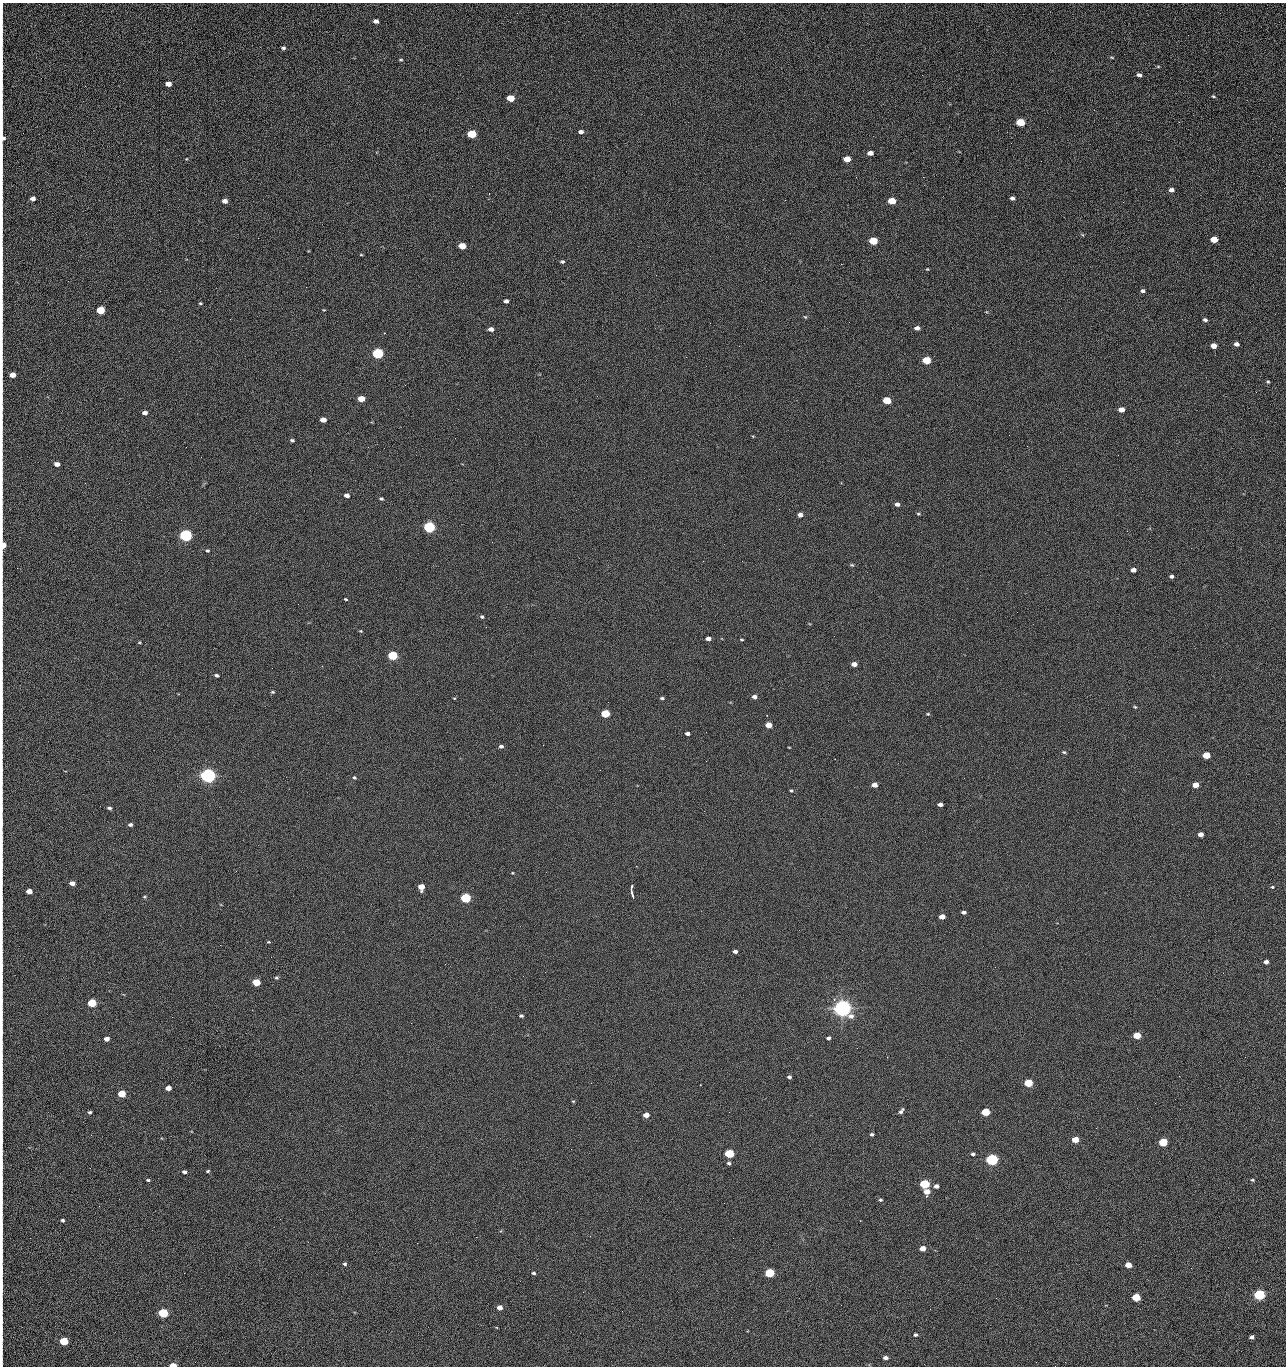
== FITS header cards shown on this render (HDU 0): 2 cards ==
NAXIS1  =                 1284 /fastest changing axis
NAXIS2  =                 1364 /next to fastest changing axis

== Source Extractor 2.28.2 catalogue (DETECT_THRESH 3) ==
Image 1284 x 1364 px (HDU 0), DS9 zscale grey, 1 PNG px = 1 image px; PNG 1288 x 1368 px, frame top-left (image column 1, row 1364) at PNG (2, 3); no overlay
Background 121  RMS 14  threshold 43.1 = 3 sigma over >= 5 px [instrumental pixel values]
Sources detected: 215; all 215 listed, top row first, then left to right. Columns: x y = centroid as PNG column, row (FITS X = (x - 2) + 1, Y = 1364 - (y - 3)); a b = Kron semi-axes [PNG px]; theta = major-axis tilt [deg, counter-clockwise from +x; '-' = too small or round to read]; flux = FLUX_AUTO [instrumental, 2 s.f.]
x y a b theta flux
376 21 5 4 - 4.7e+03
2 31 23 2 90 4.4e+03
1188 35 2 2 - 1.1e+03
283 48 5 4 - 1.8e+03
1112 57 7 3 -9 1.1e+03
401 60 5 3 - 1.1e+03
2 65 19 2 -89 3.6e+03
1158 67 5 3 - 9.7e+02
1139 75 4 4 - 2.9e+03
168 84 5 4 - 8.5e+03
1213 96 5 3 - 1.1e+03
511 98 5 4 - 2.4e+04
2 120 36 2 90 5.9e+03
1020 122 6 4 -9 4.4e+04
1179 122 3 2 - 1.4e+03
581 132 5 4 - 3.4e+03
472 134 5 4 - 5.4e+04
3 137 14 4 -83 3.8e+03
870 153 5 4 - 6.5e+03
847 159 5 4 - 1.6e+04
1041 161 2 2 - 1.7e+03
2 173 16 2 90 2.6e+03
856 177 2 2 - 2.4e+03
923 177 2 2 - 1.8e+04
1171 190 5 4 - 3.7e+03
1012 198 4 4 - 2.7e+03
33 199 4 4 - 4.9e+03
785 200 2 2 - 5.6e+02
225 201 5 4 - 6.1e+03
892 201 5 4 - 2.8e+04
1123 202 3 2 - 9.0e+02
2 223 21 2 90 3.6e+03
1214 239 5 4 - 2.4e+04
873 241 5 4 - 4.2e+04
462 246 5 4 - 2.0e+04
2 249 9 2 90 1.6e+03
361 255 5 3 - 8.4e+02
562 262 5 4 - 1.7e+03
841 264 2 2 - 2.6e+04
2 269 15 2 90 2.5e+03
927 269 4 3 - 8.4e+02
306 287 2 2 - 6.8e+02
1143 291 5 4 - 2.7e+03
506 301 4 4 - 3.1e+03
200 303 4 3 - 1.0e+03
2 308 25 2 90 4.1e+03
100 310 5 4 - 5.2e+04
324 310 4 3 - 7.2e+02
805 317 4 4 - 1.0e+03
1205 320 4 3 - 2.2e+03
849 322 2 2 - 6.9e+02
710 323 2 2 - 3.3e+03
917 328 5 4 - 4.0e+03
491 329 5 4 - 5.1e+03
384 333 3 2 - 6.3e+02
1237 344 4 4 - 4.4e+03
739 346 2 2 - 5.2e+02
1213 346 5 4 - 1.0e+04
378 353 5 5 - 1.6e+05
926 360 5 4 - 4.0e+04
12 375 5 4 - 1.1e+04
1268 382 5 4 - 1.3e+03
1256 392 3 2 - 1.1e+03
2 398 13 2 90 2.5e+03
361 399 5 4 - 2.0e+04
887 400 5 4 - 3.3e+04
1121 410 5 4 - 9.9e+03
145 413 4 4 - 4.7e+03
323 420 5 4 - 9.4e+03
1009 435 2 2 - 3.2e+03
292 440 4 3 - 1.6e+03
1027 446 2 2 - 5.8e+02
186 447 2 2 - 3.0e+03
57 464 5 4 - 5.9e+03
85 483 2 2 - 9.1e+02
347 495 5 4 - 5.0e+03
381 499 4 3 - 1.5e+03
897 504 5 4 - 3.5e+03
779 509 2 2 - 4.8e+02
918 514 5 3 - 1.1e+03
800 515 4 4 - 5.1e+03
429 527 5 5 - 2.0e+05
186 535 5 5 - 3.2e+05
492 542 2 2 - 2.7e+03
3 545 6 3 86 1.6e+04
207 551 4 4 - 1.3e+03
742 561 3 2 - 7.5e+02
852 565 6 4 -24 1.2e+03
1133 570 5 4 - 5.1e+03
1171 576 5 4 - 2.1e+03
346 599 4 3 - 9.9e+02
2 602 18 2 90 3.2e+03
482 617 5 4 - 1.6e+03
361 631 4 4 - 1.0e+03
708 638 5 4 - 4.9e+03
742 640 5 2 - 9.5e+02
139 642 5 3 - 8.9e+02
392 656 5 4 - 9.1e+04
854 664 5 4 - 7.4e+03
216 675 4 3 - 2.0e+03
272 692 4 3 - 1.2e+03
754 697 5 4 - 3.8e+03
454 698 4 2 - 7.2e+02
662 698 4 3 - 1.4e+03
2 700 15 2 90 2.3e+03
1135 707 5 3 - 1.0e+03
605 714 5 4 - 5.4e+04
928 714 5 4 - 9.6e+02
769 725 5 4 - 1.5e+04
706 732 2 2 - 6.2e+02
687 734 4 3 - 3.4e+03
543 745 2 2 - 3.2e+03
501 746 5 4 - 2.5e+03
789 747 3 2 - 6.6e+02
1064 752 5 4 - 1.2e+03
1206 755 5 4 - 2.7e+04
706 761 2 2 - 2.0e+03
208 776 6 5 - 7.0e+05
354 777 5 4 - 1.4e+03
874 785 5 4 - 6.1e+03
1196 785 5 4 - 1.3e+04
791 790 4 4 - 1.3e+03
940 804 5 4 - 3.9e+03
109 808 5 3 - 2.1e+03
2 823 10 2 90 1.4e+03
130 825 5 4 - 2.3e+03
1201 834 4 4 - 6.1e+03
512 873 3 3 - 7.7e+02
72 883 5 4 - 5.8e+03
421 887 5 5 - 1.3e+04
631 887 5 3 - 2.0e+03
1272 887 4 4 - 1.1e+03
29 891 5 4 - 9.8e+03
632 893 11 3 -72 3.3e+03
144 897 4 4 - 1.1e+03
466 898 5 4 - 1.3e+05
964 912 4 3 - 2.6e+03
942 917 5 4 - 9.3e+03
2 928 9 2 90 1.6e+03
268 942 3 3 - 1.5e+03
735 951 5 4 - 3.6e+03
1266 962 4 4 - 4.4e+03
2 967 13 2 90 2.1e+03
523 976 2 2 - 2.1e+03
276 977 5 5 - 1.4e+03
256 982 5 4 - 3.3e+04
92 1003 5 4 - 5.4e+04
842 1008 6 5 - 1.0e+06
521 1016 4 3 - 1.9e+03
411 1023 2 2 - 5.3e+03
2 1032 7 2 -90 1.2e+03
1137 1036 5 4 - 3.0e+04
828 1038 4 3 - 2.2e+03
107 1039 5 4 - 6.3e+03
857 1048 3 2 - 1.4e+03
1245 1057 2 2 - 2.0e+03
1179 1076 2 2 - 2.6e+03
789 1077 4 4 - 2.1e+03
1028 1083 5 4 - 4.8e+04
700 1085 2 2 - 6.5e+02
168 1088 5 4 - 7.4e+03
121 1094 5 4 - 3.2e+04
573 1101 5 3 - 9.4e+02
1155 1103 2 2 - 9.6e+02
901 1111 7 4 52 2.6e+03
90 1112 4 3 - 1.8e+03
729 1112 2 2 - 9.1e+02
986 1112 5 4 - 4.4e+04
646 1115 5 4 - 8.9e+03
1096 1128 2 2 - 4.4e+02
872 1134 4 3 - 1.9e+03
91 1135 2 2 - 2.6e+03
1075 1140 5 4 - 1.7e+04
1163 1142 5 4 - 5.8e+04
571 1149 2 2 - 9.6e+02
729 1154 5 4 - 7.9e+04
973 1154 4 3 - 2.1e+03
992 1160 5 5 - 2.8e+05
729 1163 4 4 - 1.6e+03
2 1165 14 2 90 2.5e+03
208 1171 5 3 - 1.3e+03
184 1172 5 4 - 2.7e+03
148 1180 4 3 - 1.3e+03
1252 1180 4 3 - 1.1e+03
925 1184 5 4 - 8.5e+04
936 1186 5 4 - 3.6e+03
927 1192 5 5 - 1.0e+04
880 1200 5 4 - 1.4e+03
280 1219 2 2 - 2.2e+03
62 1220 4 3 - 2.1e+03
2 1231 14 2 90 2.2e+03
476 1237 2 2 - 7.2e+03
308 1242 3 2 - 1.9e+03
417 1243 2 2 - 5.4e+03
923 1248 5 4 - 9.1e+03
2 1258 12 2 90 2.0e+03
345 1264 5 4 - 1.5e+03
1128 1265 5 4 - 1.4e+04
533 1273 4 3 - 1.6e+03
769 1273 5 4 - 8.1e+04
2 1288 15 2 90 2.5e+03
583 1292 2 2 - 5.5e+02
1259 1295 5 4 - 1.9e+05
1136 1297 5 4 - 4.6e+04
996 1298 2 2 - 2.7e+03
500 1307 4 4 - 7.7e+03
622 1311 2 2 - 7.6e+02
163 1313 5 4 - 1.0e+05
2 1320 15 2 90 2.5e+03
915 1335 4 4 - 2.0e+03
1252 1337 4 4 - 3.3e+03
64 1341 5 4 - 5.4e+04
885 1358 5 4 - 3.7e+03
173 1365 5 3 - 1.4e+04
1055 1366 2 2 - 1.9e+03
At the frame edge (FLAGS 8, measured only in part): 25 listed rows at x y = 2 31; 2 65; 2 120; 3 137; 2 173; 2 223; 2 249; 2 269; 2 308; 12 375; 2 398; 3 545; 2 602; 2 700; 2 823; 2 928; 2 967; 2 1032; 2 1165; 2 1231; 2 1258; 2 1288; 2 1320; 173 1365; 1055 1366

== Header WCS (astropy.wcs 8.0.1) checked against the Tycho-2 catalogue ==
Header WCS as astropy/WCSLIB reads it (CRVAL/CRPIX/CD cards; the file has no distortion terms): RA---TAN/DEC--TAN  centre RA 15:41:41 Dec +51:59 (235.42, +51.98 deg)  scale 1.26 arcsec/px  FOV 26.9' x 28.5'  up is +92 deg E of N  parity flipped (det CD > 0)
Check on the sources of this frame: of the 60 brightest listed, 11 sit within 2.0 arcsec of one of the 12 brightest Tycho-2 stars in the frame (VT <= 12.29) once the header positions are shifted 0.50 arcsec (0.40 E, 0.30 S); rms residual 1.05 arcsec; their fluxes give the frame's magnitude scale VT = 24.59 - 2.5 log10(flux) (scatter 0.15 mag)
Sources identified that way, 11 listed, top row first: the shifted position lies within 2.0 arcsec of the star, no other Tycho-2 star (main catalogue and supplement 1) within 4.0 arcsec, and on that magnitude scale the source's flux lands within +1.5 / -3 mag of the star's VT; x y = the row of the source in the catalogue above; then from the Tycho-2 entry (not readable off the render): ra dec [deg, ICRS J2000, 3 dp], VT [Tycho-2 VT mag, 2 dp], TYC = Tycho-2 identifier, HIP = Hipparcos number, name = IAU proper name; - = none
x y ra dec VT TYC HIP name
378 353 235.614 +52.064 11.61 3489-1132-1 - -
429 527 235.514 +52.049 11.19 3489-1407-1 - -
186 535 235.515 +52.133 11.12 3489-1380-1 - -
208 776 235.378 +52.130 9.31 3489-1322-1 76850 -
466 898 235.303 +52.042 11.52 3489-958-1 - -
842 1008 235.232 +51.912 9.59 3489-824-1 - -
992 1160 235.143 +51.862 10.97 3489-1016-1 - -
925 1184 235.131 +51.886 12.29 3489-908-1 - -
769 1273 235.084 +51.941 11.45 3489-1346-1 - -
1259 1295 235.062 +51.771 11.53 3489-1453-1 - -
163 1313 235.075 +52.152 11.74 3489-912-1 - -